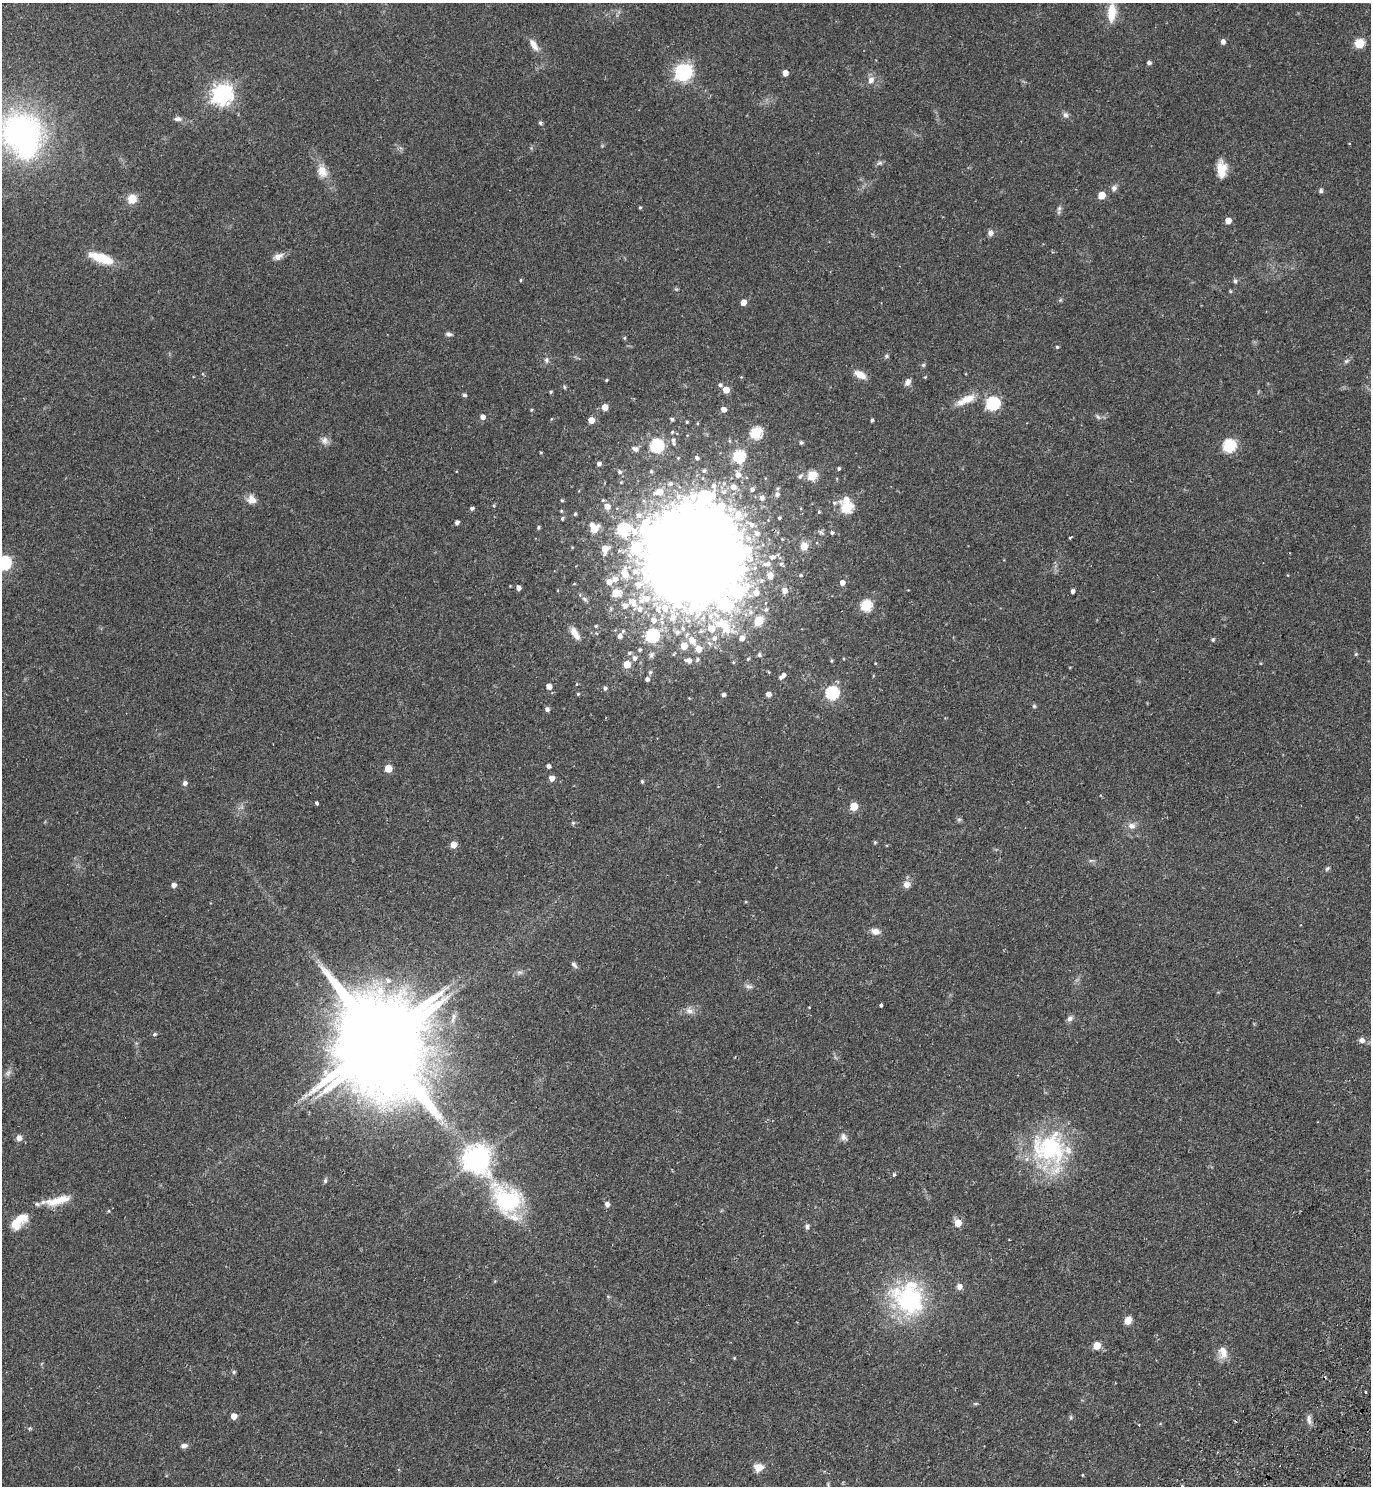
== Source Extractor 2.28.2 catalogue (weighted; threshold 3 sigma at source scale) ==
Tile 6 of 4 x 4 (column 2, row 2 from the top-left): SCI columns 1706-3074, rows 3018-4501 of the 6010 x 6034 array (HDU 1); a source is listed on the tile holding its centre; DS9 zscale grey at full resolution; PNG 1373 x 1488 px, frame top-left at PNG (2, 3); no overlay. Shown black and unused: <1% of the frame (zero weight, under 2 of 3 exposures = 3% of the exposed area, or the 3 px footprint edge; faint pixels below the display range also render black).
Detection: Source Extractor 2.28.2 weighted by HDU 2 'WHT'; one run over the whole footprint, this tile lists its part. Background 0.146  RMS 0.0066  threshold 0.0298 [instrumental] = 3 sigma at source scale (4.5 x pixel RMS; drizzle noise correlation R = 1.50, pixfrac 1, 0.05/0.05 arcsec/px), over >= 5 px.
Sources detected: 257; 3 too faint to see at this stretch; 6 inside a brighter object's white glare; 2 cosmic-ray / hot-pixel residue — not listed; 23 inside a brighter listed object's ellipse — not listed separately; the other 223 listed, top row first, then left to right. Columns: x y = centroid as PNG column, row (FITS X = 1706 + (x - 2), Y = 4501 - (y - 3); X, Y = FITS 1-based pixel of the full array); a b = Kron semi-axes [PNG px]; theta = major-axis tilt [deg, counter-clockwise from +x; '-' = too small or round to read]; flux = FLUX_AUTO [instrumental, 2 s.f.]
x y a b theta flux
1111 13 23 10 86 12
1223 42 5 4 - 2.7
1359 43 12 10 19 7.2
534 45 18 8 -59 5.1
1149 63 5 4 - 1.5
683 72 7 6 - 230
785 73 5 4 - 5.1
871 80 8 8 - 3.6
222 94 8 7 - 380
1065 115 8 7 - 2.1
178 119 11 6 1 2.2
540 123 5 5 - 1
21 132 43 37 -4 170
880 163 8 6 15 1.5
1221 169 19 10 -88 10
322 171 17 12 -64 7.6
1114 188 8 8 - 2.3
1321 191 6 5 - 1.3
1102 195 5 5 - 12
132 199 11 11 - 7.3
640 207 4 3 - 0.83
1059 208 7 6 - 1.6
1228 221 4 4 - 6.9
990 233 7 6 - 2.5
278 256 14 8 25 3.7
101 258 29 10 -19 18
521 280 4 3 - 0.74
1235 281 6 5 - 1.3
1230 291 4 4 - 0.77
743 302 5 4 - 5.4
449 334 7 6 - 1.8
624 338 4 4 - 0.7
1057 347 4 3 - 0.85
886 356 6 5 - 1.1
546 360 8 6 -81 1.9
1346 361 8 5 36 1.5
923 365 5 5 - 1
860 374 14 7 -29 6.9
925 377 4 3 - 0.57
606 380 3 3 - 0.66
908 382 9 6 63 3.3
720 385 5 5 - 1.7
564 387 6 4 -88 0.81
726 390 5 5 - 8.8
551 392 4 3 - 0.86
464 395 5 4 - 1.4
966 400 30 10 24 11
992 403 6 6 - 88
605 407 5 5 - 8.2
531 410 4 4 - 0.68
723 410 5 5 - 4.1
482 417 5 5 - 3.7
551 419 5 3 - 0.52
672 419 4 3 - 1.3
591 420 5 5 - 6.7
872 420 4 3 - 1.2
687 422 3 3 - 0.7
697 423 4 3 - 0.6
756 433 6 6 - 50
324 441 11 9 -52 3.3
673 441 11 5 -78 2.2
801 443 4 4 - 1.3
656 446 6 6 - 91
1229 446 6 6 - 76
635 449 9 6 -26 2.6
540 452 3 3 - 1.1
739 456 6 6 - 65
697 458 4 4 - 1.6
599 464 5 4 - 2.3
839 468 4 3 - 1.1
651 471 5 4 - 0.94
704 471 5 4 - 1.1
619 472 6 5 - 1.6
738 475 8 7 - 3.8
801 476 9 5 44 1.5
812 476 5 5 - 31
670 484 7 6 - 1.8
733 487 7 6 - 4.3
752 489 6 5 - 1.7
659 492 9 7 14 8.7
777 494 6 5 - 2.5
704 497 22 12 24 93
762 498 6 6 - 2.4
846 499 9 7 13 5.1
252 500 12 10 -51 5.1
603 500 5 4 - 0.8
562 501 4 3 - 0.75
834 503 7 5 15 1.5
494 506 5 4 - 0.88
607 506 6 6 - 4.4
472 508 4 4 - 1.5
847 508 6 6 - 49
730 509 13 8 -18 5.3
561 511 4 3 - 0.66
819 512 5 4 - 0.74
575 514 4 3 - 0.85
639 515 10 9 - 4
562 518 4 3 - 0.96
779 518 3 3 - 0.88
457 522 4 4 - 2
751 524 13 7 -42 5
538 527 5 4 - 0.91
594 529 6 5 - 13
624 530 30 9 9 88
832 533 4 4 - 1.2
1070 537 3 3 - 1.5
748 539 12 9 -51 6.3
804 546 5 5 - 13
605 549 7 5 74 9.6
693 554 50 47 -38 3900
4 563 7 6 - 99
625 574 13 8 -60 9.5
800 575 4 3 - 0.77
614 579 8 7 - 4.3
609 582 6 6 - 4.4
842 583 5 5 - 3.2
518 588 4 4 - 2.8
784 590 6 5 - 3.5
1073 591 4 3 - 2
737 592 53 23 52 110
616 593 6 5 - 16
585 599 8 5 -29 1.4
633 604 11 10 - 5.8
866 606 6 6 - 50
658 608 26 11 -65 14
766 609 6 5 - 1.4
750 612 8 6 -14 2.3
759 620 6 5 - 26
596 626 4 4 - 0.72
623 631 6 4 76 1.1
677 632 7 7 - 2.2
575 633 16 7 -57 6
619 636 6 5 - 2.7
652 636 6 6 - 82
714 638 7 6 - 2.6
742 638 6 5 - 3.8
1213 639 5 4 - 1
692 640 11 7 -51 6.3
684 646 5 5 - 11
698 649 6 5 - 6.6
640 650 6 4 4 0.98
629 653 6 5 - 1.2
674 654 5 3 - 0.57
1356 654 5 4 - 0.8
651 655 8 6 67 1.8
759 655 5 5 - 1.4
634 658 7 6 - 2.6
697 659 5 4 - 0.91
748 659 5 4 - 0.94
688 660 8 5 -12 2.8
831 661 5 3 - 0.73
875 663 4 3 - 0.49
627 664 5 5 - 11
650 672 6 5 - 1.1
783 675 6 5 - 1.9
647 679 5 5 - 1.8
577 684 5 3 - 0.51
549 686 5 5 - 5
605 688 5 5 - 1.5
832 693 6 6 - 83
578 694 4 4 - 0.73
768 694 5 5 - 3.5
723 695 4 4 - 1.7
1034 706 5 5 - 0.94
547 709 5 5 - 2
548 766 4 4 - 2.2
388 768 5 5 - 12
551 778 5 5 - 4.8
642 781 4 3 - 0.95
185 783 5 5 - 2.3
316 803 4 3 - 2.4
854 806 5 5 - 19
959 819 7 4 0 1
573 823 6 5 - 0.91
1132 826 11 9 -11 3.6
875 842 5 4 - 0.8
453 845 5 5 - 8.1
1091 860 7 4 1 1.1
1327 868 7 5 48 1.2
173 885 5 5 - 3.1
906 885 9 8 - 3.9
875 931 10 7 -17 4.5
574 965 10 5 -48 1.7
519 972 9 5 -6 1.8
388 981 8 7 - 3.2
749 986 12 5 -10 2
881 1005 3 3 - 1.4
809 1008 3 2 - 0.69
689 1011 10 9 - 3.7
1070 1018 8 7 - 2.4
154 1034 5 5 - 1.2
1362 1040 8 7 - 3
381 1043 33 22 -50 19000
843 1137 10 8 -60 2.8
19 1138 8 7 - 2.8
1049 1148 49 42 -10 75
477 1159 9 9 - 820
894 1175 4 3 - 1.4
325 1181 6 5 - 1.3
58 1200 36 10 14 13
507 1200 34 25 -40 69
607 1204 6 5 - 2.7
108 1211 5 3 - 0.59
19 1221 25 12 43 14
958 1223 5 5 - 11
807 1226 6 5 - 1.7
959 1286 6 6 - 3.6
608 1297 6 4 -1 0.66
909 1299 44 38 -80 78
1128 1320 8 6 60 5.7
1097 1346 5 5 - 11
1223 1352 17 11 -82 6.9
734 1358 4 4 - 0.58
234 1372 5 5 - 1
1366 1392 3 3 - 1.1
234 1416 5 5 - 6.3
1071 1417 6 4 72 0.87
1309 1420 14 6 -85 2.7
184 1446 8 6 1 2.5
758 1467 10 8 0 6.9
1083 1475 4 2 - 0.56
828 1484 8 3 -85 0.97
1182 1486 3 2 - 1.1
Overlapping masked pixels (flux is a lower limit): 1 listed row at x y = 693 554
Isophote crosses this tile's border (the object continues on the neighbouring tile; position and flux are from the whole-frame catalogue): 3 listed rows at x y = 21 132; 4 563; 1182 1486